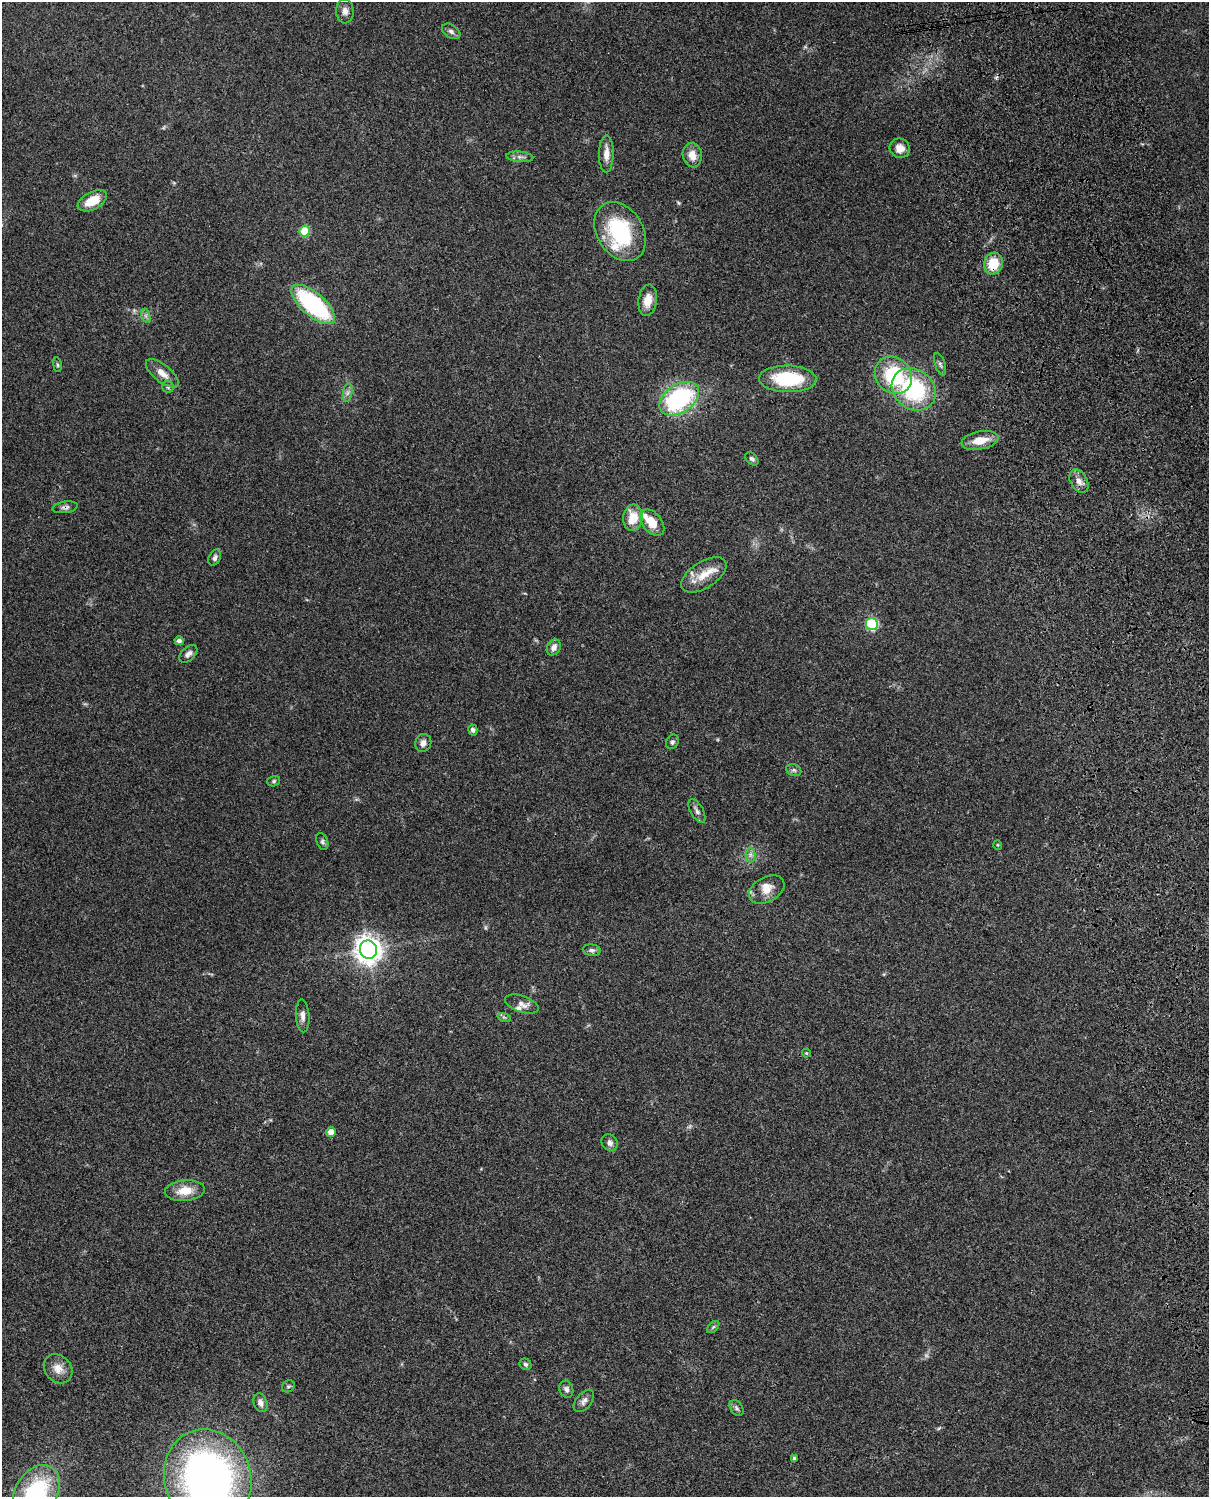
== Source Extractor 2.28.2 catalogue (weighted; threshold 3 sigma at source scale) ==
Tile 6 of 4 x 3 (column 2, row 2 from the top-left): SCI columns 1347-2553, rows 1772-3266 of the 5086 x 4924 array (HDU 1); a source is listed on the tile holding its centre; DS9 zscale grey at full resolution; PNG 1211 x 1499 px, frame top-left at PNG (2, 2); each listed source drawn as its Kron ellipse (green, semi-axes under 4 px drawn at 4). Shown black and unused: <1% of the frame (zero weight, under 3 of 4 exposures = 6% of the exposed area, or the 3 px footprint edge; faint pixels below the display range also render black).
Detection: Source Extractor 2.28.2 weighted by HDU 2 'WHT'; one run over the whole footprint, this tile lists its part. Background 0.101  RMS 0.0064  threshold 0.0288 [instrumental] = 3 sigma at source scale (4.5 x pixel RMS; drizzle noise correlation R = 1.50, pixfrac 1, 0.05/0.05 arcsec/px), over >= 5 px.
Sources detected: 71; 2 too faint to see at this stretch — neither listed nor drawn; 5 inside a brighter listed object's ellipse — not listed separately; the other 64 listed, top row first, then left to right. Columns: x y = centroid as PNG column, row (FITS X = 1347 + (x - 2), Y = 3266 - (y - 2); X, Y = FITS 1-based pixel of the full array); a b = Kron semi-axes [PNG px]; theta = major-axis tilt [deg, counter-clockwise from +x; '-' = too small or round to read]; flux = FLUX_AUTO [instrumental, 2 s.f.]
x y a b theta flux
345 11 12 9 -89 3.5
451 31 10 6 -34 2.3
900 148 10 9 - 5.4
606 154 18 7 89 5.6
692 155 12 9 -80 6.6
520 157 13 5 -5 2.4
92 201 16 8 27 12
305 231 5 5 - 19
620 232 32 23 -58 54
993 264 11 9 75 16
648 300 16 9 81 7.4
313 304 27 11 -41 77
146 316 7 4 -71 1.5
940 364 12 5 -72 1.7
57 365 7 3 -82 0.86
162 373 20 8 -39 6.1
893 375 20 17 -45 40
788 379 28 13 -1 38
168 387 6 5 - 1.1
914 389 23 19 -38 61
348 393 9 4 81 2
679 399 22 14 34 79
980 440 19 9 11 10
752 459 8 5 -44 1.7
1079 481 12 8 -59 4.2
65 507 13 5 9 2.2
633 518 13 10 83 13
652 523 15 9 -50 11
215 558 8 5 64 2.1
704 575 25 13 33 11
872 624 6 6 - 49
179 641 4 4 - 2.1
554 647 8 6 60 3.5
188 654 11 6 44 2.6
473 730 5 4 - 1.6
672 742 7 6 - 1.4
423 743 9 8 - 3.1
794 770 8 6 -21 1.6
274 781 6 5 - 1.1
697 811 13 6 -61 2.5
322 841 9 5 -69 1.5
998 845 5 3 - 0.54
750 855 7 5 90 1.7
767 890 19 12 29 8.2
368 950 9 8 - 650
592 950 9 5 -7 1.7
522 1004 17 8 -19 3.8
303 1016 16 7 -87 3.3
504 1017 7 4 -19 1.1
806 1053 4 4 - 0.65
331 1132 5 5 - 5.3
609 1143 9 7 -46 2.7
185 1191 20 10 5 11
713 1327 7 4 44 1.1
526 1364 6 5 - 1.5
58 1369 16 13 -48 6.6
288 1386 7 5 39 1.1
566 1389 9 6 -67 2.1
584 1401 13 7 49 3
260 1403 9 6 -69 3.5
737 1408 9 6 -54 1.6
794 1458 4 4 - 0.83
208 1478 49 43 -72 330
36 1492 29 21 59 65
Overlapping masked pixels (flux is a lower limit): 2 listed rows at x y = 993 264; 65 507
Isophote crosses this tile's border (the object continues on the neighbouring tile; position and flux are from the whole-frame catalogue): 2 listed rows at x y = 208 1478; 36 1492